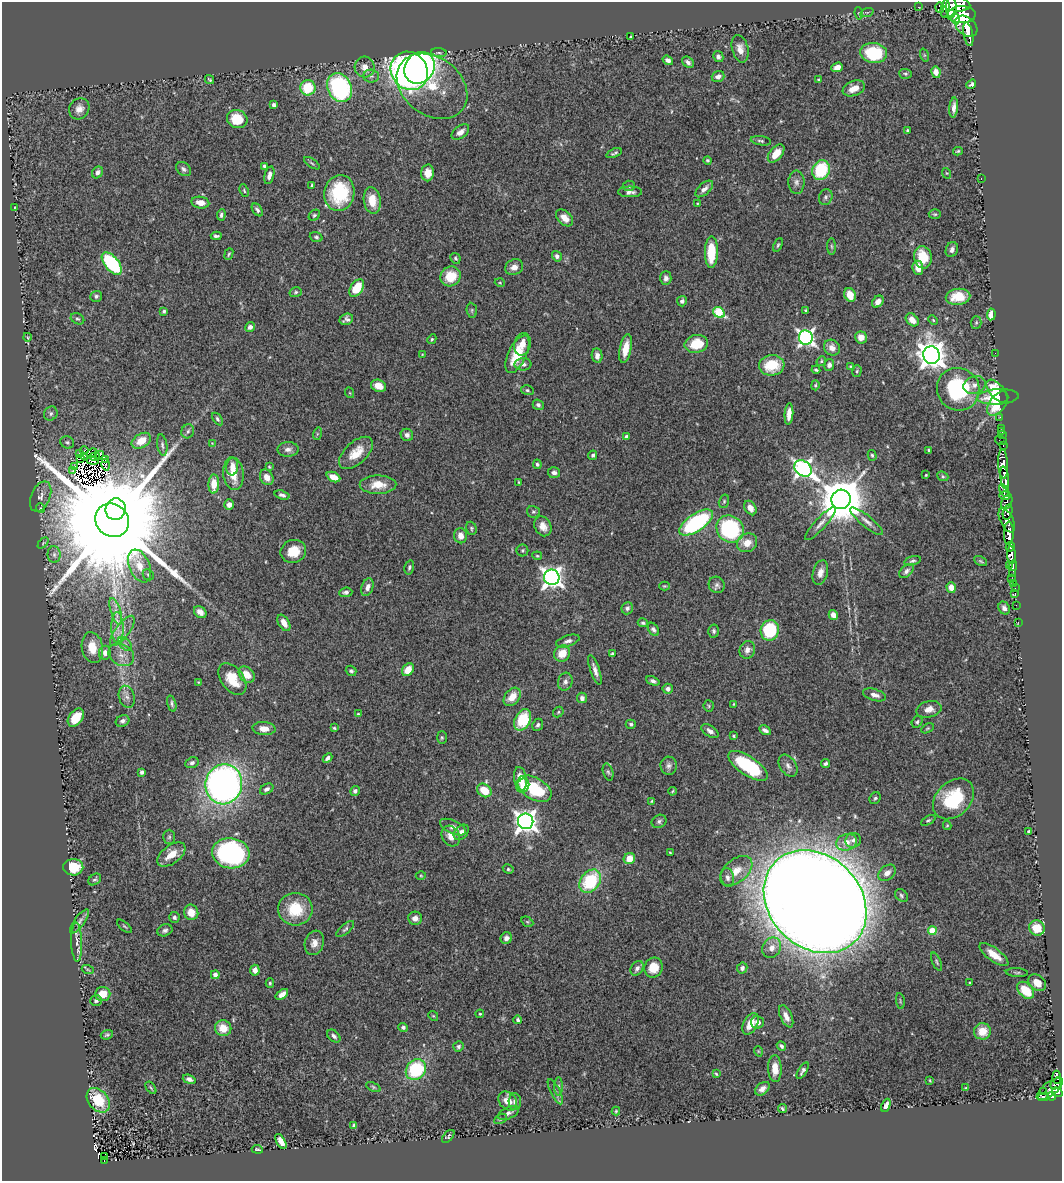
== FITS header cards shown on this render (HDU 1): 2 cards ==
NAXIS1  =                 1060
NAXIS2  =                 1179

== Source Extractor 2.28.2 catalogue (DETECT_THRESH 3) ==
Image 1060 x 1179 px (HDU 1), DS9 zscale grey, 1 PNG px = 1 image px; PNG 1064 x 1183 px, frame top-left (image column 1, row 1179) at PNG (2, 2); each listed source drawn as its Kron ellipse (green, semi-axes under 4 px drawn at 4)
Background 0.642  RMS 0.04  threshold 0.119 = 3 sigma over >= 5 px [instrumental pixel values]
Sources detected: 417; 5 with non-positive FLUX_AUTO (blend fragments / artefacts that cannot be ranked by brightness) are neither listed nor drawn; the other 412 listed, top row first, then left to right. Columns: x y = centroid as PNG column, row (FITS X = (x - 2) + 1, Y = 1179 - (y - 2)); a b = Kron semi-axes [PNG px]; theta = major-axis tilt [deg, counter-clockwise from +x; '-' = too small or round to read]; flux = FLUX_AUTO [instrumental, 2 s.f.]
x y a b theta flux
956 4 14 7 -4 3100
918 7 3 2 - 5.6
951 7 10 5 -89 1600
940 8 5 2 - 32
945 9 9 4 82 380
867 12 7 4 18 5.2
859 13 6 4 -82 3.3
961 15 14 8 2 4500
956 19 6 3 -78 730
966 26 13 8 -41 2700
968 34 12 4 -79 1400
630 37 3 2 - 2.9
740 49 14 8 -75 21
439 53 8 3 -4 3.7
874 53 13 10 -8 150
924 55 7 4 -72 3.6
718 57 6 5 - 8.7
668 60 5 4 - 8.8
688 62 6 5 - 10
365 67 10 10 - 22
837 67 6 4 21 20
419 68 16 14 53 850
409 71 20 18 -52 1300
936 72 6 4 -79 22
905 74 6 5 - 4.9
371 76 8 6 -2 8.1
718 77 6 5 - 13
210 80 5 3 - 3.1
818 80 4 3 - 2.8
971 84 5 3 - 7.1
432 86 38 28 -37 140
308 88 7 7 - 94
339 88 15 12 -63 340
854 88 11 7 20 27
274 105 4 4 - 6.7
954 108 10 4 85 15
79 109 11 9 55 19
237 119 10 9 - 71
907 130 3 3 - 2.8
460 132 10 6 38 15
761 141 10 4 -9 5.6
958 151 5 3 - 3.6
614 153 8 3 22 4.8
776 154 11 6 51 41
708 160 4 4 - 3.6
312 163 9 3 -34 3.8
265 166 4 3 - 6.7
184 169 8 6 -40 8.2
821 170 10 8 67 160
97 172 6 5 - 11
428 173 8 6 87 27
946 173 5 3 - 2.6
269 175 9 4 76 14
981 178 2 2 - 2.5
796 182 11 8 -89 12
312 185 4 2 - 2.7
629 186 6 5 - 5.2
704 189 11 5 42 12
244 191 6 4 -65 3.8
630 192 12 5 0 12
339 193 18 15 80 150
826 197 8 6 67 7.5
372 200 13 8 -81 43
200 203 9 6 -9 25
697 204 4 3 - 2.5
15 207 3 2 - 2.2
257 210 7 4 -55 7
935 214 6 5 - 3.9
221 215 6 4 83 7.6
314 215 6 4 44 4.7
565 218 10 6 -44 25
216 236 5 3 - 5.7
316 237 6 4 -20 5.1
778 245 7 4 65 4.1
831 246 8 4 -89 5.1
952 250 8 6 71 11
711 252 16 6 89 89
229 254 6 3 68 3.8
557 256 5 4 - 9.3
923 257 11 8 -78 71
455 258 6 4 -60 5.6
112 263 13 7 -51 250
514 267 9 7 23 18
918 268 7 5 -86 26
450 276 10 9 - 59
666 278 7 5 88 12
500 283 5 3 - 2.6
357 288 10 6 57 73
296 292 6 5 - 4.8
850 295 7 5 -64 39
96 296 6 5 - 6.5
958 297 12 8 5 59
682 301 5 5 - 7.8
878 302 6 5 - 18
472 310 7 5 -84 4.6
806 310 3 2 - 3.1
164 311 4 4 - 5.1
719 312 6 5 - 150
991 314 6 4 84 30
77 319 7 5 -26 5
346 319 7 5 24 9
912 320 7 5 -45 26
933 320 5 3 - 2.9
976 322 6 5 - 4.9
250 327 5 4 - 9.1
27 337 4 3 - 2.3
861 337 6 6 - 24
806 338 7 7 - 960
432 339 5 4 - 3.8
522 344 11 8 77 20
696 344 12 9 11 71
832 348 8 7 - 20
626 349 14 6 79 38
995 353 2 2 - 70
422 354 4 2 - 1.6
517 354 20 9 65 74
931 355 9 8 - 3500
597 356 7 5 -80 16
821 361 5 4 - 3.4
523 364 8 6 2 12
772 365 13 10 7 87
829 365 6 5 - 11
850 366 4 3 - 2.2
816 370 4 3 - 4.2
857 371 6 4 76 3.7
815 385 5 4 - 4.4
975 385 11 8 18 16
378 386 8 6 -22 29
958 389 22 21 - 250
527 390 6 5 - 4.7
997 391 14 7 -49 82
350 393 5 3 - 2.5
998 397 21 8 3 96
998 404 14 8 53 88
538 405 6 5 - 6.8
51 413 7 6 - 6.7
789 414 11 4 86 22
1000 417 2 2 - 15
217 419 7 4 -53 5.3
1001 428 2 2 - 9.9
188 431 7 6 - 7
1002 432 3 2 - 3.7
317 434 6 4 72 3.3
407 435 6 6 - 10
1002 435 2 2 - 11
627 437 4 3 - 12
141 441 10 7 31 46
1001 441 6 2 -18 23
67 442 7 6 - 6
212 443 3 3 - 1.7
162 445 11 5 -81 7.3
1003 445 3 2 - 33
288 449 10 7 2 13
929 450 3 3 - 3.5
84 451 4 3 - 0.75
92 453 5 2 - 2.9
356 453 21 11 42 49
80 454 3 2 - 1.4
99 455 5 2 - 4.3
593 455 5 4 - 5.3
872 455 5 4 - 4.4
84 456 2 2 - 1.6
95 457 5 3 - 5.9
81 458 2 2 - 3.6
105 459 3 2 - 1.5
93 460 6 3 -6 4.6
537 464 5 4 - 5.1
1003 464 15 5 -87 1300
105 465 6 4 -76 1.9
75 466 3 2 - 2
232 467 9 6 84 22
269 467 3 2 - 3
803 468 9 7 -38 1100
73 471 3 2 - 1.9
554 473 6 5 - 9.3
233 474 16 10 -83 55
926 475 3 2 - 2.4
943 476 6 4 -23 3.9
267 477 8 6 -61 22
333 477 7 4 -25 28
1005 478 11 4 -82 1400
519 482 4 2 - 2.2
214 484 9 5 88 45
378 485 18 9 1 42
1004 490 7 4 -59 440
282 495 7 4 -17 7.7
1005 496 5 3 - 250
41 497 16 9 67 19
841 499 10 9 - 12000
724 501 7 5 76 4.4
1007 502 8 5 65 590
229 505 5 5 - 17
40 508 5 3 - 2.1
750 508 8 5 -59 19
116 509 11 10 - 5100
533 512 6 6 - 5.3
1008 512 8 4 76 540
112 520 17 16 - 130000
1007 520 13 6 -65 1200
867 521 21 5 -39 17
696 523 19 8 34 340
821 523 22 5 47 16
543 526 10 8 -60 24
471 528 6 5 - 4.6
730 529 14 12 -43 270
1009 533 11 5 88 2500
461 536 7 6 - 20
43 543 6 4 46 3.1
747 543 10 9 - 28
1010 547 5 3 - 670
522 550 6 6 - 4.3
293 551 13 11 21 52
54 555 8 6 -89 8
1011 555 9 4 -87 840
537 556 5 3 - 3.2
912 561 8 4 16 5.7
981 561 7 4 -27 3.9
1009 565 2 2 - 51
139 566 17 10 -67 32
1013 566 5 3 - 180
409 567 7 4 76 5.2
906 571 8 5 42 8.4
820 573 12 7 75 19
1013 574 4 3 - 200
148 575 6 5 - 4
552 577 8 7 - 1600
1012 579 2 2 - 7.8
1014 584 3 3 - 62
717 585 8 8 - 8.9
664 586 5 4 - 3.4
367 587 9 5 70 15
951 587 5 4 - 25
1015 588 2 2 - 4.1
346 592 6 4 6 7.3
1015 594 4 3 - 19
1016 605 2 2 - 9.4
627 608 6 5 - 8.1
1004 608 7 5 -58 9.8
116 611 14 5 -72 16
200 612 7 5 -39 16
833 615 5 4 - 16
1018 622 3 2 - 12
284 623 9 5 -59 23
643 623 5 4 - 4.5
117 627 15 6 -89 25
653 629 7 5 -57 7.4
770 630 10 9 - 190
122 631 18 7 53 26
714 631 6 5 - 5.8
568 641 12 5 18 11
125 644 8 5 -45 9.3
92 647 15 10 -79 48
747 650 9 7 63 16
105 653 7 6 - 13
562 653 8 7 - 43
612 654 4 3 - 4.3
121 655 13 10 -31 26
408 670 7 5 53 34
595 670 15 4 -72 15
351 671 5 5 - 6.3
247 675 9 7 -48 36
232 679 18 11 -54 64
653 681 7 4 -23 7.4
198 682 4 4 - 2.5
565 682 9 7 72 12
668 689 5 5 - 10
875 695 12 5 -17 14
127 697 11 8 -74 13
512 697 10 7 51 37
582 698 5 5 - 9.1
172 704 8 4 -76 5.8
734 704 3 3 - 2.4
709 706 5 5 - 3.8
929 709 12 8 13 24
558 712 6 4 49 3.9
358 714 3 3 - 2.9
76 718 10 6 53 52
523 720 11 7 64 110
123 721 7 5 25 8.2
917 722 6 5 - 5.1
631 724 5 4 - 5.2
538 725 6 5 - 5.9
334 728 4 3 - 3.5
928 728 6 4 31 3.4
264 729 11 6 -3 25
765 730 6 3 -29 8.9
710 731 9 5 -33 11
734 736 3 3 - 3.5
442 737 6 5 - 4.1
328 758 5 3 - 8
192 763 7 5 24 8.1
825 763 4 3 - 6.4
669 766 9 8 - 11
748 766 23 9 -34 200
788 766 12 8 -56 13
142 772 4 4 - 5.9
608 772 8 5 -73 5.4
520 779 12 6 -82 46
224 784 20 18 74 1300
523 786 7 6 - 19
267 789 7 5 29 6.6
534 789 19 11 -31 160
484 790 8 6 -39 59
355 791 5 4 - 8
672 791 4 3 - 2.8
875 798 6 5 - 5.1
953 799 23 17 44 170
652 801 4 3 - 2.7
928 820 8 4 30 4.6
526 821 8 7 - 2000
659 821 8 6 29 7.1
947 825 4 4 - 3.1
453 827 14 6 -24 16
1029 831 3 3 - 7.6
461 832 9 6 46 14
451 836 11 8 -60 23
169 837 7 5 88 5.3
853 840 8 7 - 11
846 842 10 8 18 26
231 853 19 15 -8 470
670 853 3 2 - 2.6
171 854 16 9 37 40
629 859 6 5 - 38
73 867 10 8 -1 65
508 869 5 4 - 4.6
736 871 19 11 40 40
887 873 10 7 41 17
421 876 5 3 - 2.6
727 878 9 6 -76 11
95 879 7 5 36 5.5
590 881 13 9 52 170
901 895 7 5 -48 5.3
815 902 56 46 -46 13000
295 909 17 16 - 98
191 912 8 7 - 30
174 917 5 5 - 7.2
415 918 7 6 - 19
79 921 14 5 53 9.1
527 922 6 4 -29 3.6
124 926 9 3 -40 3.7
1037 928 8 7 - 51
345 929 11 4 42 6.3
165 930 8 6 21 7.1
932 931 4 4 - 80
506 938 6 5 - 12
77 942 20 5 -88 16
314 943 12 9 71 22
772 948 11 9 59 22
994 955 17 6 -36 35
937 962 10 4 -67 4.8
637 968 8 6 58 11
653 968 10 9 - 47
742 968 5 5 - 9.7
88 970 6 3 -20 3.7
255 970 5 4 - 14
1017 972 11 3 -3 4.5
215 975 4 4 - 11
970 982 3 2 - 2.7
270 983 4 4 - 3.9
1037 983 10 7 -40 30
1026 990 10 6 -44 68
103 994 8 7 - 38
282 994 7 4 36 18
96 1001 6 5 - 6.7
900 1001 8 2 -80 2.5
480 1014 4 3 - 2.9
433 1016 5 4 - 3.1
786 1016 12 5 -65 17
518 1020 4 4 - 4.8
757 1022 6 6 - 16
750 1024 12 6 63 39
403 1027 4 4 - 5.6
223 1028 8 8 - 43
982 1031 8 8 - 42
107 1035 6 4 19 5.2
334 1036 8 5 -42 8.1
458 1046 5 5 - 5.6
781 1046 5 4 - 6.1
758 1051 5 3 - 2.5
775 1069 13 7 -88 31
416 1070 11 9 50 180
803 1071 9 4 59 8
716 1074 4 3 - 3.1
1057 1077 6 3 -85 170
189 1079 6 4 -18 9.2
930 1080 3 2 - 2.2
1057 1083 7 4 46 240
559 1086 9 4 -90 7.8
373 1087 8 4 -25 4.5
151 1088 7 3 -55 3.8
966 1088 4 4 - 2.9
762 1089 8 5 40 15
1050 1089 15 7 37 320
555 1092 14 4 -63 10
1043 1092 2 2 - 7.9
1057 1092 6 4 -31 380
1052 1096 4 4 - 280
1044 1097 5 3 - 54
98 1100 14 10 -50 96
508 1101 11 8 -47 33
515 1102 8 6 -89 13
886 1105 7 4 67 12
782 1109 4 3 - 4.5
616 1111 4 4 - 3
508 1113 11 5 25 10
500 1119 7 4 27 4.5
354 1126 4 4 - 5.7
448 1136 8 4 47 5
281 1141 8 4 -59 22
257 1149 5 2 - 4.2
104 1156 2 2 - 13
104 1160 4 2 - 10
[5 non-positive-flux detections neither listed nor drawn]